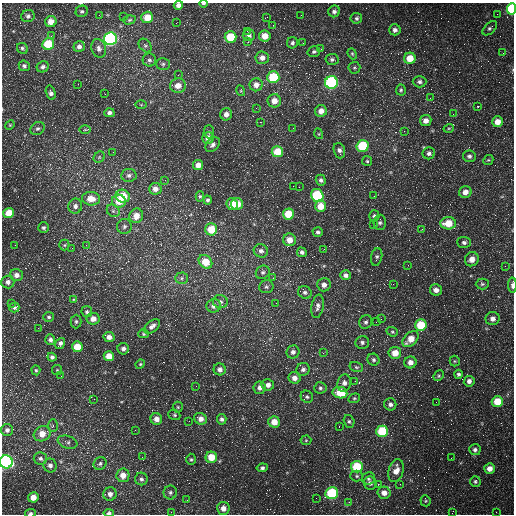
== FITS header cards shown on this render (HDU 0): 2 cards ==
NAXIS1  =                  512 /fastest changing axis
NAXIS2  =                  512 /next to fastest changing axis

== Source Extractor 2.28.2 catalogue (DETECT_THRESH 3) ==
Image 512 x 512 px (HDU 0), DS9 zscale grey, 1 PNG px = 1 image px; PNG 516 x 516 px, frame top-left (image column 1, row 512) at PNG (2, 3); each listed source drawn as its Kron ellipse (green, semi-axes under 4 px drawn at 4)
Background 1650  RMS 44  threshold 131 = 3 sigma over >= 5 px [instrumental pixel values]
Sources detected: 257; all 257 listed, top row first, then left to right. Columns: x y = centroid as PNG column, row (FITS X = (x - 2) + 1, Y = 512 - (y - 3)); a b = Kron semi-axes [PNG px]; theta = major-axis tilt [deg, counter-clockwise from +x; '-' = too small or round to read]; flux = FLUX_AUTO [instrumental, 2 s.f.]
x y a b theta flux
203 3 4 2 - 3400
178 5 5 4 - 13000
511 9 6 4 88 170000
82 11 6 5 - 5600
334 11 6 5 - 9000
497 14 2 2 - 1900
99 15 2 2 - 1700
301 15 3 2 - 2800
28 16 6 6 - 8000
123 17 2 2 - 1600
147 17 6 6 - 41000
267 17 3 2 - 2200
356 18 6 5 - 6700
129 20 6 4 16 4300
51 22 6 5 - 26000
176 23 2 2 - 1900
273 25 2 2 - 1500
490 28 9 5 47 6500
395 30 6 5 - 11000
247 31 2 2 - 2400
249 35 6 6 - 11000
51 36 3 2 - 5500
265 36 6 5 - 35000
230 37 6 6 - 83000
110 39 6 6 - 670000
248 42 3 3 - 2300
292 43 5 5 - 6900
303 43 2 2 - 1600
48 44 6 5 - 94000
79 46 5 5 - 10000
145 46 8 5 -47 5900
22 48 6 5 - 5400
99 48 9 7 -72 12000
321 49 3 2 - 3800
314 52 6 5 - 6300
503 53 2 2 - 1500
352 54 6 4 -68 3900
262 58 7 6 - 18000
410 58 6 5 - 52000
332 59 6 5 - 7100
149 60 6 6 - 7000
163 64 7 6 - 6300
24 66 6 5 - 7700
43 67 6 5 - 8300
354 68 6 6 - 4900
178 75 2 2 - 1500
273 77 6 6 - 150000
331 82 6 6 - 470000
420 82 7 6 - 8200
78 84 2 2 - 1500
256 85 6 6 - 19000
178 86 8 7 - 31000
401 90 5 5 - 4900
241 91 5 3 - 3200
51 93 7 4 -74 11000
105 94 3 2 - 4100
430 98 3 2 - 2400
274 101 6 6 - 27000
141 105 6 4 0 3300
478 106 3 2 - 2500
256 108 2 2 - 1400
321 111 6 6 - 23000
109 113 5 4 - 9400
226 114 6 6 - 16000
453 114 2 2 - 1600
426 121 5 5 - 18000
260 122 3 2 - 2200
497 122 5 5 - 28000
10 125 5 4 - 3100
37 128 7 6 - 7000
293 128 3 2 - 3500
449 128 5 3 - 3100
85 130 6 4 1 3200
404 131 2 2 - 1700
209 132 6 5 - 5400
319 134 5 3 - 2900
208 138 6 5 - 22000
213 145 8 6 45 9500
363 146 6 6 - 160000
339 151 8 5 -71 10000
113 152 2 2 - 1500
277 152 6 5 - 60000
429 153 6 6 - 8700
469 156 6 6 - 8300
99 157 6 5 - 4300
488 160 5 4 - 3600
367 161 5 5 - 4200
198 165 5 5 - 23000
129 175 7 6 - 9700
165 180 2 2 - 1400
321 180 5 5 - 7300
293 186 2 2 - 1100
299 187 2 2 - 4500
155 189 6 6 - 20000
465 192 6 6 - 21000
317 195 7 6 - 230000
123 196 7 6 - 80000
200 196 5 4 - 4400
374 196 3 3 - 2500
91 199 9 6 -6 36000
207 200 4 4 - 6000
119 201 7 6 - 47000
232 204 6 5 - 27000
237 204 6 6 - 45000
75 206 7 7 - 12000
321 206 6 5 - 40000
113 211 7 5 -44 6900
9 213 5 5 - 53000
288 214 5 5 - 76000
136 216 7 6 - 29000
374 216 5 5 - 6600
380 222 7 6 - 7700
448 223 8 6 4 59000
374 224 2 2 - 1600
124 226 7 7 - 7600
43 228 5 5 - 6000
211 229 6 6 - 63000
422 229 3 2 - 2200
318 232 5 5 - 6900
289 240 6 6 - 31000
464 242 6 5 - 7800
15 245 2 2 - 1400
64 245 5 5 - 3800
86 245 3 3 - 2000
72 248 2 2 - 1700
324 249 2 2 - 1400
261 251 7 6 - 11000
302 252 5 4 - 8500
377 257 9 5 78 6700
472 259 7 6 - 19000
205 262 8 6 -46 57000
408 265 2 2 - 1200
505 266 2 2 - 2700
263 272 7 6 - 8400
16 275 6 6 - 16000
346 275 5 5 - 11000
182 278 6 5 - 6100
273 278 3 3 - 2900
8 282 6 6 - 13000
393 284 2 2 - 1900
482 284 6 5 - 5600
324 285 7 6 - 16000
512 285 7 3 -89 11000
266 287 7 6 - 7500
436 290 6 5 - 16000
305 292 7 6 - 9100
73 299 3 3 - 4500
220 302 7 6 - 8600
12 303 3 2 - 3000
276 303 2 2 - 4800
214 306 7 6 - 17000
317 306 12 6 80 12000
14 307 5 5 - 6100
87 312 5 5 - 6100
49 317 5 5 - 5500
93 319 6 6 - 21000
381 319 3 2 - 4500
493 319 7 6 - 16000
76 321 7 5 89 5400
366 322 7 6 - 7400
376 322 2 2 - 1800
421 325 6 5 - 100000
152 326 9 5 37 13000
38 328 2 2 - 2000
392 332 6 4 -20 4500
144 334 5 4 - 4400
109 337 5 5 - 14000
411 339 9 6 44 41000
50 340 5 5 - 8500
362 342 7 6 - 8200
60 343 6 4 53 8600
77 347 5 5 - 48000
123 349 6 5 - 9500
293 352 7 6 - 11000
323 353 3 2 - 1800
395 353 6 6 - 38000
109 356 5 5 - 36000
52 357 4 4 - 6800
373 360 6 5 - 7200
455 361 5 5 - 3500
410 362 6 6 - 18000
140 364 5 4 - 3600
356 367 7 5 -16 4700
220 369 6 6 - 12000
303 369 6 6 - 8900
36 370 5 4 - 4000
57 370 5 5 - 3700
458 374 4 4 - 5600
61 376 2 2 - 2100
439 376 6 4 46 4100
294 378 6 5 - 18000
355 381 2 2 - 2000
469 381 5 5 - 13000
344 383 9 6 74 15000
268 385 6 5 - 15000
196 386 2 2 - 1200
259 388 6 6 - 13000
320 388 6 5 - 6500
340 393 7 5 -10 65000
307 397 6 5 - 6000
354 398 6 4 20 4300
94 399 2 2 - 2900
436 402 2 2 - 1400
497 402 5 5 - 63000
390 404 6 6 - 9800
178 407 5 5 - 3600
174 415 6 5 - 4600
156 419 6 5 - 19000
200 419 7 5 -28 20000
222 419 5 5 - 7100
189 421 2 2 - 3200
349 421 6 5 - 6000
274 422 5 5 - 34000
53 425 6 5 - 4900
339 426 4 4 - 3400
7 430 6 6 - 12000
135 430 2 2 - 1400
382 431 6 6 - 160000
42 434 9 7 28 36000
306 440 5 5 - 3600
67 442 10 6 -17 8600
475 450 6 5 - 8200
142 457 3 3 - 1200
211 457 6 5 - 55000
40 458 7 6 - 7700
451 458 2 2 - 1300
191 459 5 5 - 4300
6 462 6 6 - 590000
100 463 7 6 - 7100
50 465 7 6 - 11000
357 467 6 5 - 110000
262 468 5 4 - 6900
490 469 5 5 - 22000
396 471 11 7 72 30000
123 475 7 6 - 26000
357 476 6 5 - 5300
141 479 6 6 - 7400
368 479 7 6 - 6500
475 481 5 5 - 4900
370 483 7 6 - 13000
378 484 3 3 - 2400
400 484 3 2 - 3600
170 492 7 6 - 7600
332 493 6 6 - 220000
384 493 6 6 - 21000
110 494 7 6 - 15000
33 497 5 5 - 26000
316 498 2 2 - 17000
187 500 2 2 - 1500
425 501 6 5 - 4200
349 502 3 3 - 2400
223 508 6 6 - 19000
171 512 2 2 - 1400
496 512 3 2 - 2300
30 513 5 4 - 5800
109 513 5 4 - 6600
452 513 4 2 - 1900
At the frame edge (FLAGS 8, measured only in part): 8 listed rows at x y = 203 3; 178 5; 511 9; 512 285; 6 462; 30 513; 109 513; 452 513